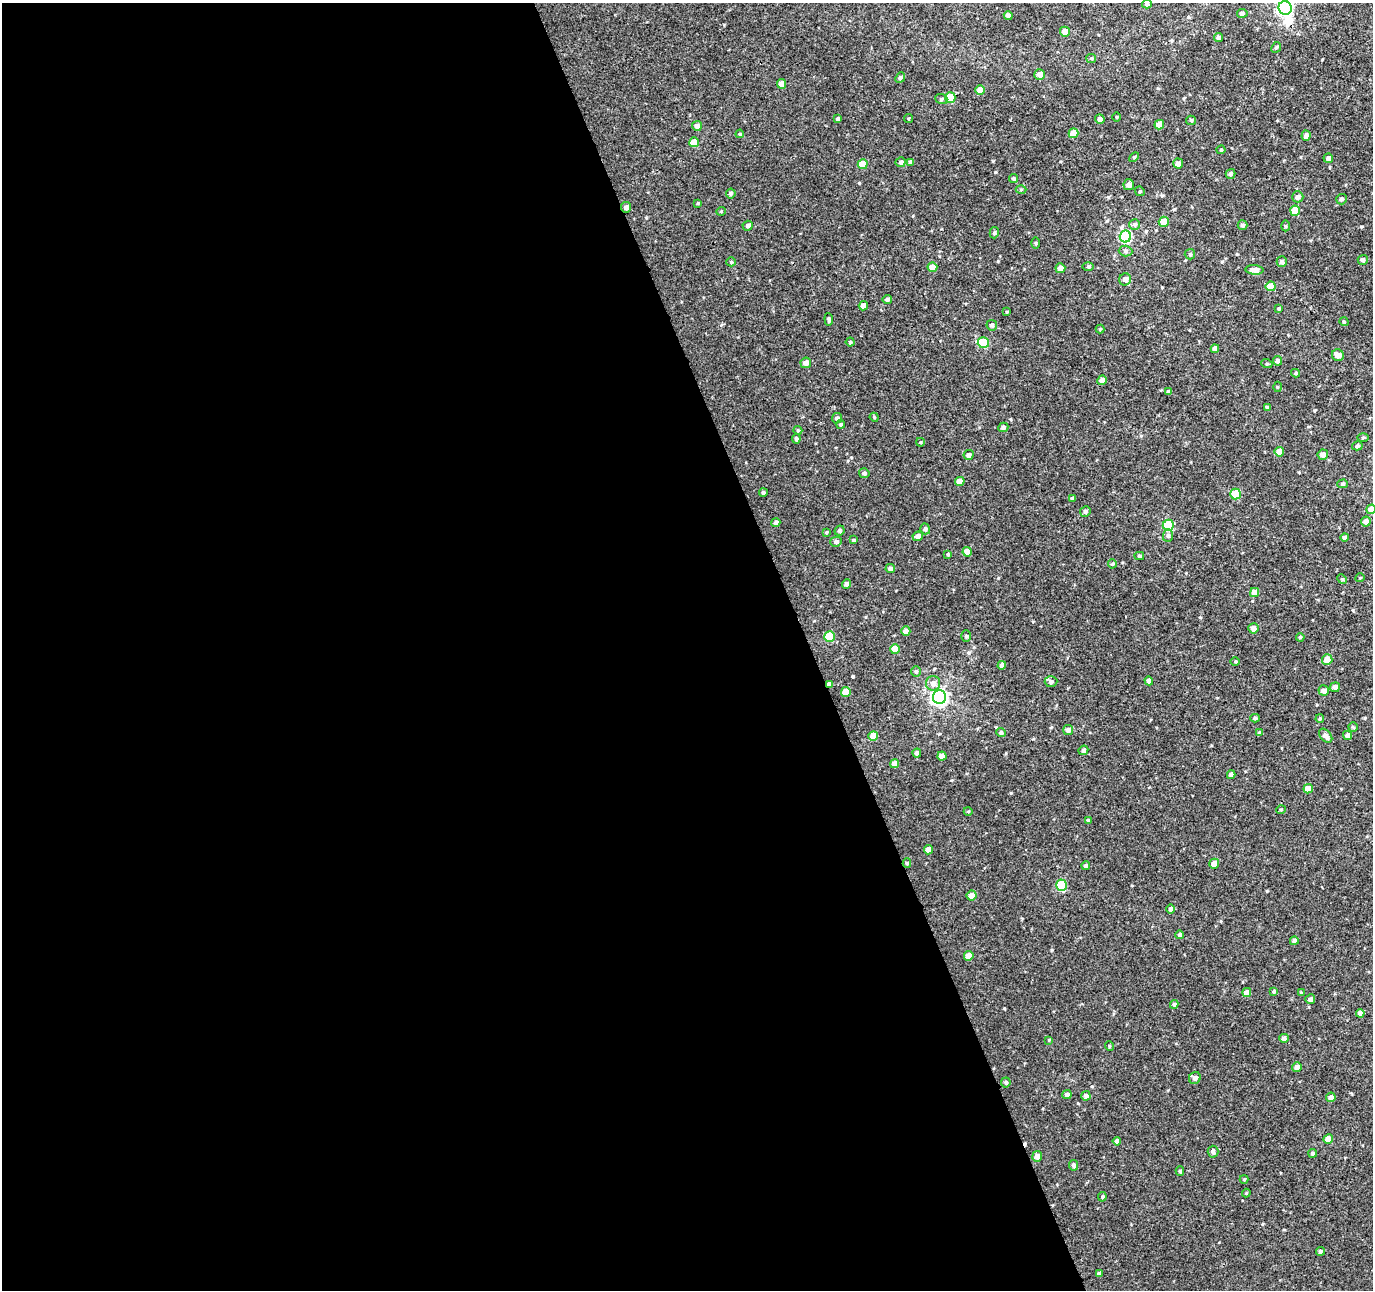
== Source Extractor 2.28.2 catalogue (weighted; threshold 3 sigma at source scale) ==
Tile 9 of 4 x 4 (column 1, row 3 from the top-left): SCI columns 55-1425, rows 1421-2708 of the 5660 x 5457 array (HDU 1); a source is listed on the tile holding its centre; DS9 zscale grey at full resolution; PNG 1375 x 1292 px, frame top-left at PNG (2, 3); each listed source drawn as its Kron ellipse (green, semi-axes under 4 px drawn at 4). Shown black and unused: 59% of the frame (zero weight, under 3 of 4 exposures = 5% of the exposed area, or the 3 px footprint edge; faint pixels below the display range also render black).
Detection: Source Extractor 2.28.2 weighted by HDU 2 'WHT'; one run over the whole footprint, this tile lists its part. Background 0.00192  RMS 0.0036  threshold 0.0161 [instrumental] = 3 sigma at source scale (4.5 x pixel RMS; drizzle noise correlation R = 1.50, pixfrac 1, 0.0396/0.0396 arcsec/px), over >= 5 px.
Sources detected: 198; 1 inside a brighter object's white glare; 1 cosmic-ray / hot-pixel residue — neither listed nor drawn; the other 196 listed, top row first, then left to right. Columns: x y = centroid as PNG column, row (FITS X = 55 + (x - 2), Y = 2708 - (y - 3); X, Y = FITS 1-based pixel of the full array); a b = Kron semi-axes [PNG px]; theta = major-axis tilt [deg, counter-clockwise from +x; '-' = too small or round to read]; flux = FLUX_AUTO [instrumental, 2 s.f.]
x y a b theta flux
1147 4 5 4 - 0.47
1285 8 7 6 - 78
1242 13 5 4 - 0.87
1008 15 4 4 - 1.4
1065 32 5 5 - 2.9
1218 38 4 4 - 0.82
1276 47 6 4 65 0.52
1091 58 5 4 - 0.44
1039 75 5 5 - 2
900 78 6 4 48 0.59
782 84 5 4 - 3.2
980 90 5 4 - 4.6
950 98 5 5 - 10
941 99 6 5 - 0.63
1116 117 5 3 - 0.31
838 119 4 3 - 0.82
908 119 5 3 - 0.35
1100 119 5 4 - 1.2
1191 120 5 4 - 0.44
1159 125 5 4 - 4
697 126 5 4 - 1.5
1074 133 5 4 - 4.7
740 134 4 3 - 0.37
1306 136 5 4 - 1.6
694 142 5 5 - 5.1
1221 150 4 4 - 0.37
1134 157 6 3 44 0.39
1328 158 5 4 - 1.1
901 162 5 5 - 0.73
911 162 4 4 - 1.1
863 164 5 5 - 6.6
1178 164 5 5 - 1.8
1230 174 5 5 - 0.79
1014 179 4 4 - 0.54
1129 185 5 5 - 1.7
1021 189 5 3 - 0.35
1140 191 5 4 - 0.44
731 193 5 4 - 0.76
1298 197 5 5 - 1.2
1341 199 5 5 - 0.72
698 203 4 3 - 0.32
626 207 5 5 - 1.4
721 211 5 3 - 0.27
1295 211 5 5 - 6.8
1164 222 5 5 - 6
1135 224 5 5 - 0.89
1242 225 5 4 - 0.74
748 226 5 5 - 1.1
1285 226 5 3 - 0.4
994 233 6 4 75 0.59
1125 237 6 5 - 33
1036 243 5 3 - 0.4
1125 251 7 5 -4 0.78
1190 254 5 5 - 0.55
1363 260 5 5 - 0.76
731 262 5 4 - 0.4
1282 262 5 5 - 0.79
1088 266 6 4 1 0.49
932 267 5 5 - 3.9
1060 268 5 5 - 2.8
1254 270 9 4 -3 2.8
1125 279 6 6 - 1.7
1271 286 5 5 - 4.9
887 300 4 4 - 1
863 306 4 4 - 2.6
1278 308 4 4 - 0.39
1007 312 4 3 - 0.28
829 319 6 4 -84 0.75
1344 322 5 3 - 0.36
992 325 5 5 - 0.86
1100 329 4 4 - 0.35
850 342 4 4 - 0.43
983 343 6 5 - 14
1215 349 4 4 - 1.4
1338 355 6 6 - 2.3
1278 361 5 4 - 0.88
806 363 5 5 - 1.8
1267 364 5 3 - 0.36
1296 373 4 4 - 0.4
1102 380 5 4 - 1.8
1277 387 5 3 - 0.33
1169 392 4 3 - 0.84
1268 408 4 4 - 0.72
874 417 4 3 - 0.35
837 418 5 5 - 0.96
841 424 4 4 - 0.53
1003 427 5 4 - 0.81
798 430 4 4 - 0.41
1363 438 5 3 - 0.41
796 439 5 4 - 0.76
920 442 4 4 - 0.38
1357 446 5 4 - 0.8
1279 452 5 5 - 3.2
969 455 5 5 - 1.1
1323 455 5 5 - 1.7
864 473 5 5 - 0.76
960 481 5 4 - 3.6
1343 484 5 4 - 0.55
763 493 4 4 - 0.66
1235 494 5 5 - 10
1072 498 4 3 - 0.55
1371 509 5 4 - 3.9
1085 511 5 5 - 0.86
776 522 4 4 - 1.1
1366 522 5 5 - 1.8
1168 525 5 5 - 20
925 529 5 5 - 0.93
840 531 5 5 - 0.82
826 532 4 3 - 0.38
1168 535 6 5 - 0.73
918 536 5 4 - 1.5
1345 537 4 4 - 0.72
853 540 4 3 - 0.51
836 542 6 5 - 0.86
967 552 5 4 - 3.4
948 554 4 3 - 0.39
1139 556 5 4 - 0.59
1112 564 4 4 - 0.37
890 569 5 4 - 1.1
1360 578 4 3 - 0.27
1342 579 5 4 - 0.41
846 584 5 4 - 1.4
1255 592 4 4 - 3.1
1253 628 5 5 - 2
906 631 5 4 - 2.2
966 636 6 5 - 0.59
829 637 5 5 - 13
1300 637 4 3 - 0.37
895 649 5 5 - 5.2
1327 659 5 5 - 3.7
1235 661 5 3 - 0.36
1002 665 4 4 - 1.4
916 672 5 5 - 0.53
1149 681 4 4 - 1.3
1051 682 6 5 - 0.9
933 683 7 7 - 1.9
829 684 4 4 - 1.2
1335 687 5 5 - 1.4
1324 690 5 5 - 1.9
846 692 5 5 - 4.7
939 697 7 6 - 110
1255 718 5 4 - 0.5
1320 719 4 3 - 0.42
1353 727 4 4 - 0.37
1068 730 5 5 - 1.7
1001 733 5 4 - 0.81
1259 733 4 3 - 0.61
1347 735 4 4 - 1.1
873 736 5 5 - 5.1
1326 736 8 5 -51 1.6
1083 750 5 4 - 0.79
917 753 4 4 - 1.3
942 756 4 4 - 2.6
894 764 4 4 - 2.2
1231 775 4 4 - 1.5
1308 789 5 4 - 3.6
1281 809 5 3 - 0.33
968 811 4 3 - 0.28
1088 820 4 4 - 0.56
928 850 4 4 - 2.4
907 863 5 4 - 0.5
1214 864 5 5 - 2.7
1086 866 4 4 - 0.86
1061 885 6 5 - 18
971 896 5 5 - 2.6
1170 909 4 4 - 0.93
1180 935 4 4 - 0.83
1294 941 4 4 - 1.2
969 956 5 4 - 3.9
1274 991 4 3 - 0.47
1247 992 4 4 - 2.9
1301 993 4 4 - 0.54
1310 999 5 5 - 1.3
1174 1004 4 4 - 0.7
1360 1013 4 4 - 1.5
1284 1038 5 4 - 1.2
1049 1040 4 4 - 0.3
1109 1046 5 3 - 0.32
1297 1067 5 4 - 1.3
1195 1078 6 6 - 1.3
1006 1082 5 4 - 0.73
1067 1095 4 4 - 1.3
1086 1096 5 4 - 1.2
1331 1097 5 4 - 2.2
1328 1139 5 4 - 3.4
1117 1141 4 4 - 1.6
1213 1152 6 5 - 1
1313 1153 4 4 - 0.77
1037 1156 5 5 - 2.2
1074 1165 5 4 - 1.1
1180 1171 4 4 - 0.56
1244 1179 4 4 - 0.35
1246 1193 4 4 - 0.35
1102 1197 5 4 - 0.42
1320 1251 4 4 - 0.79
1099 1274 4 4 - 1
Overlapping masked pixels (flux is a lower limit): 2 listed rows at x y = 626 207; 829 684
Isophote crosses this tile's border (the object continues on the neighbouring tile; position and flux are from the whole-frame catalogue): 2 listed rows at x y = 1285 8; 1371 509
Unlisted compact peaks at least as high as the median listed source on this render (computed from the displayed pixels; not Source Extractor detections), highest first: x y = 1011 793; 993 161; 1004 1008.